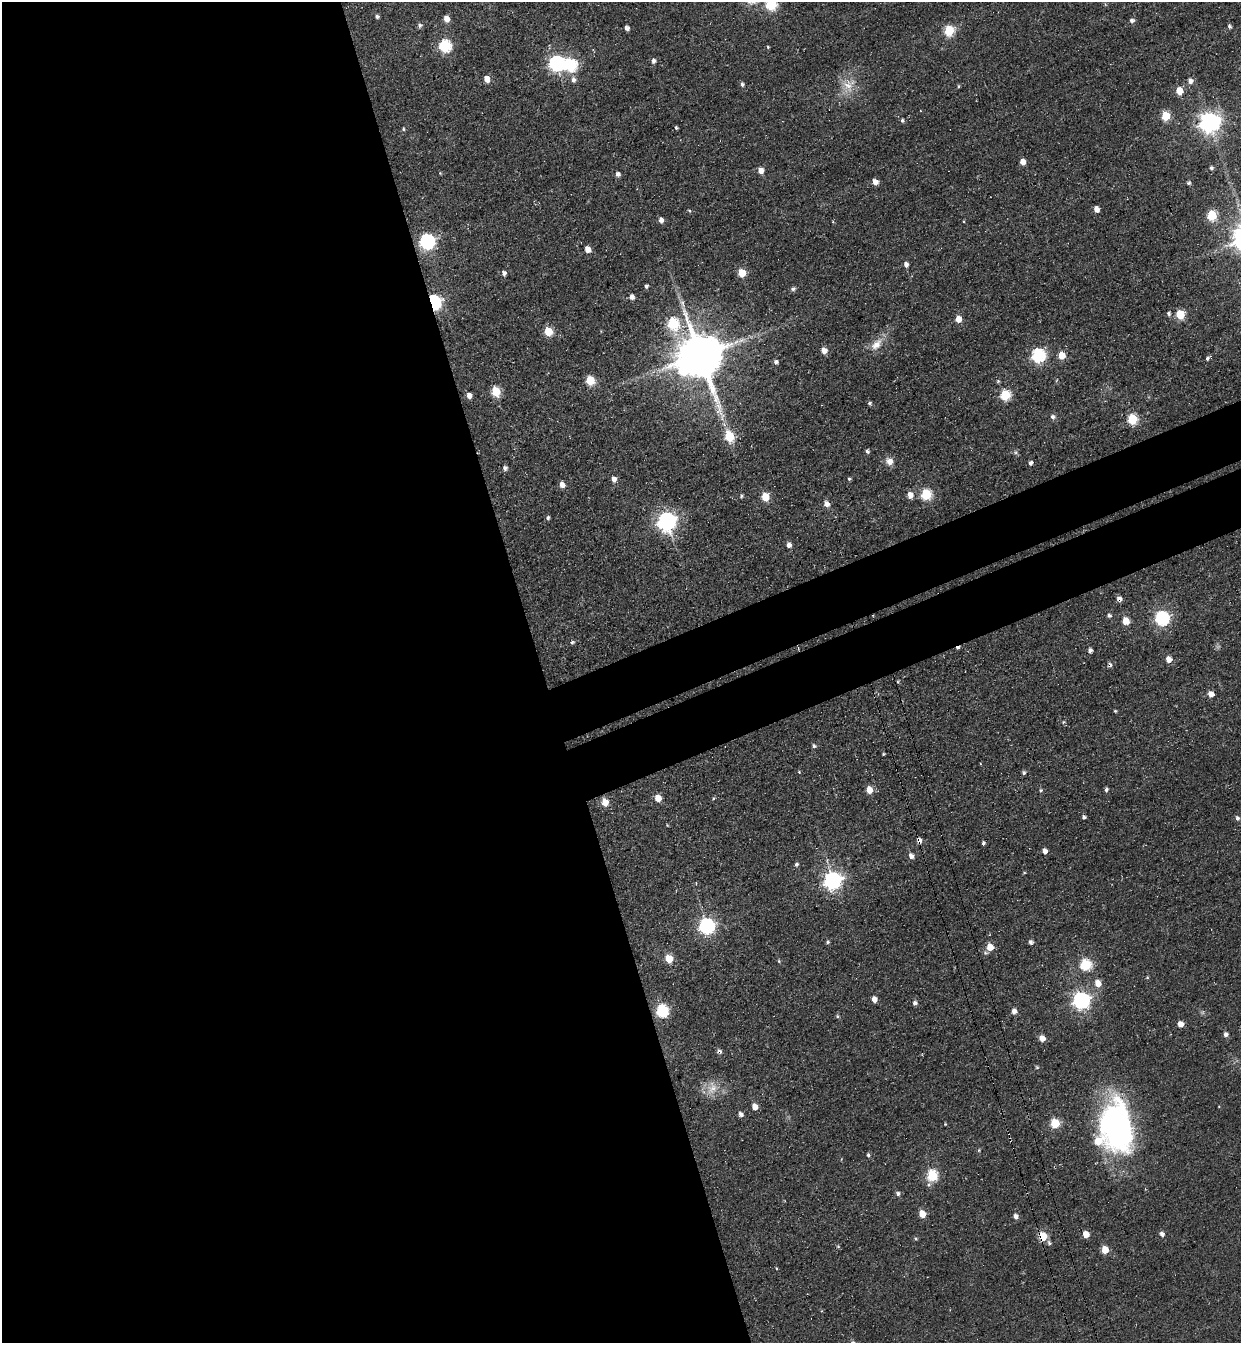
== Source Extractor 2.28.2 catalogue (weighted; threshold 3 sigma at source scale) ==
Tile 9 of 4 x 4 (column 1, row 3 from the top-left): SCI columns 312-1550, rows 1405-2745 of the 5451 x 5491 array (HDU 1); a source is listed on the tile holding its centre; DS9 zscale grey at full resolution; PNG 1243 x 1345 px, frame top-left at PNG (2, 2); no overlay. Shown black and unused: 49% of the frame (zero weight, under 3 of 4 exposures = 7% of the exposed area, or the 3 px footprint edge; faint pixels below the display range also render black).
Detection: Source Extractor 2.28.2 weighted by HDU 2 'WHT'; one run over the whole footprint, this tile lists its part. Background 0.0477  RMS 0.017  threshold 0.0769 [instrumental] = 3 sigma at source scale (4.5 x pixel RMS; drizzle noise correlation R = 1.50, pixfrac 1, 0.05/0.05 arcsec/px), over >= 5 px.
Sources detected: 160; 1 too faint to see at this stretch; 1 inside a brighter object's white glare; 5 cosmic-ray / hot-pixel residue — not listed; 1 inside a brighter listed object's ellipse — not listed separately; the other 152 listed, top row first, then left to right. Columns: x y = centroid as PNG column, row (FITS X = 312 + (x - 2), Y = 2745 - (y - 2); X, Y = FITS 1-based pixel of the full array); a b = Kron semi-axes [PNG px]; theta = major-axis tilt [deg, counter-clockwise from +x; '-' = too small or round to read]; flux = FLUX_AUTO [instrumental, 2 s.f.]
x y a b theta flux
771 4 6 6 - 160
377 16 5 4 - 3.7
446 19 5 5 - 16
1132 20 6 5 - 5.3
420 25 6 5 - 4.7
1229 26 5 4 - 4.4
627 28 5 4 - 5.9
949 30 6 6 - 100
444 46 6 6 - 200
768 47 4 4 - 1.8
653 61 6 5 - 5.7
556 63 7 7 - 530
571 65 7 6 - 180
487 79 5 5 - 20
573 80 8 6 -88 7.7
1190 81 6 6 - 8.9
742 84 5 5 - 4.4
848 86 21 14 -57 31
958 86 5 3 - 2
1179 91 5 5 - 39
1165 116 5 5 - 75
902 120 5 4 - 3.5
1209 122 8 7 - 1200
676 128 4 3 - 2.8
403 129 5 5 - 2.4
1023 162 5 5 - 14
1211 168 5 5 - 3.9
761 170 6 6 - 13
440 173 5 4 - 1.6
618 174 5 5 - 6.3
875 182 5 5 - 14
1189 183 5 5 - 3.2
1096 209 5 4 - 16
689 211 5 4 - 2.1
1212 215 6 5 - 99
661 220 6 5 - 7.2
833 221 4 4 - 1.6
427 241 7 7 - 430
588 249 5 5 - 19
906 264 6 5 - 7
504 273 5 5 - 6.8
742 273 5 5 - 47
646 286 5 4 - 4
793 289 6 4 7 4.5
632 297 6 6 - 7
434 302 7 5 -67 390
1169 313 6 5 - 4.4
1180 314 5 5 - 75
958 319 6 6 - 18
673 324 7 6 - 160
548 331 6 5 - 60
876 344 22 12 47 25
824 350 5 5 - 18
700 355 15 12 -67 7400
1038 355 6 6 - 300
1062 355 5 5 - 36
1208 358 6 4 42 4.8
776 362 5 5 - 4.5
590 380 6 5 - 73
998 381 5 5 - 2.4
496 391 6 5 - 81
469 395 5 5 - 11
1005 395 6 6 - 130
869 403 5 5 - 3.5
1053 417 6 6 - 5.8
1132 419 6 5 - 110
729 436 6 5 - 100
867 451 5 5 - 3.7
1016 452 7 6 - 3.8
889 461 10 9 - 13
1030 463 5 5 - 4.9
505 468 5 5 - 5.9
614 479 6 5 - 10
849 479 4 4 - 2.8
562 485 5 5 - 14
926 494 6 6 - 130
910 495 6 5 - 18
741 496 5 3 - 2.5
765 497 5 5 - 55
827 504 6 5 - 13
548 518 6 4 88 3.2
666 521 8 7 - 860
789 545 6 5 - 8
1109 615 5 4 - 4.4
1162 618 6 6 - 330
1126 621 5 5 - 36
572 642 6 5 - 3.3
1090 650 5 4 - 5.2
1168 659 7 6 - 12
898 682 5 4 - 1.9
1211 694 8 6 -27 11
1115 711 4 3 - 1.9
1063 722 6 4 46 2.1
814 746 5 4 - 4.1
883 754 3 3 - 1.9
799 772 5 4 - 1.7
1024 772 5 4 - 3.8
869 790 6 5 - 24
1041 790 5 5 - 2.6
1106 790 5 4 - 4.5
658 798 5 5 - 31
713 798 5 4 - 2.4
605 802 6 6 - 27
1084 817 4 4 - 4.4
1237 818 6 5 - 4.1
667 825 4 3 - 1.4
919 841 5 4 - 9.3
983 843 4 4 - 3.8
1045 851 5 4 - 9.9
911 856 6 5 - 8.8
796 864 5 5 - 4.2
1024 873 5 3 - 1.6
833 881 7 7 - 790
707 926 7 7 - 480
828 942 5 4 - 3
1031 942 5 4 - 6
990 947 6 5 - 29
669 959 5 5 - 51
779 961 5 4 - 2.1
1086 965 6 6 - 140
1147 977 4 4 - 2
1098 983 6 5 - 23
874 999 5 5 - 13
1081 1000 7 7 - 670
915 1003 6 5 - 5.3
662 1011 6 6 - 230
1014 1011 6 5 - 9.3
837 1016 5 5 - 2.4
1180 1024 5 5 - 15
1226 1034 6 6 - 5.5
1042 1038 5 5 - 18
1037 1067 5 4 - 2.2
712 1088 20 15 77 28
755 1107 5 5 - 20
740 1114 6 5 - 6.4
1055 1123 6 5 - 80
945 1124 4 3 - 1.4
1116 1126 58 34 -82 450
979 1150 5 4 - 1.9
868 1155 5 4 - 3.5
932 1176 6 6 - 150
898 1193 6 5 - 4.5
922 1214 5 5 - 31
1015 1216 5 5 - 9.1
1086 1234 5 4 - 27
1162 1234 7 6 - 5.1
1043 1236 5 5 - 70
915 1239 6 5 - 2.5
1049 1243 7 4 -72 3.8
838 1246 5 5 - 2
1105 1250 5 5 - 33
776 1268 4 3 - 1.4
Overlapping masked pixels (flux is a lower limit): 3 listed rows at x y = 434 302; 919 841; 1043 1236
Isophote crosses this tile's border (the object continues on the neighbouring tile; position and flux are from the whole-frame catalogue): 1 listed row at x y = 771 4